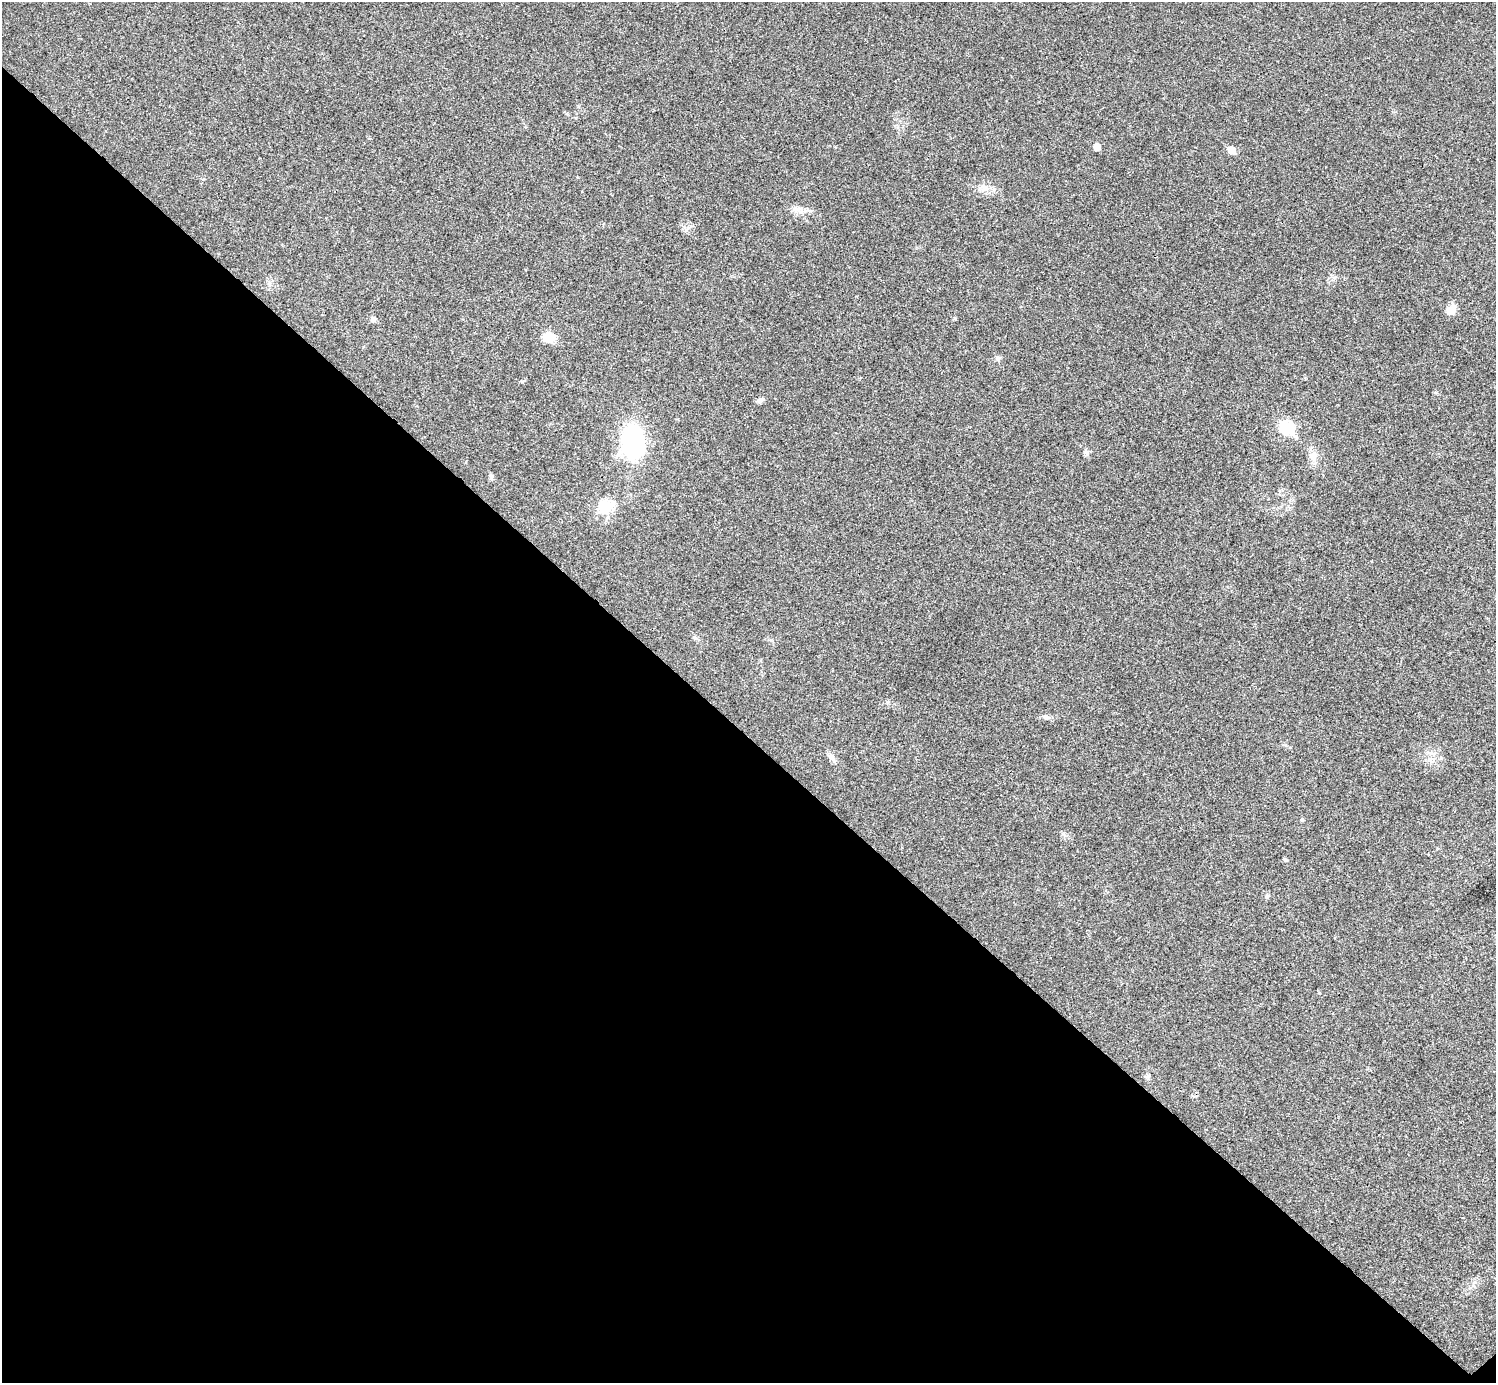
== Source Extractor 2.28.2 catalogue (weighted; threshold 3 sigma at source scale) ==
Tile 14 of 4 x 4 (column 2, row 4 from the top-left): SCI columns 1516-3009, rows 309-1689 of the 5999 x 5999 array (HDU 1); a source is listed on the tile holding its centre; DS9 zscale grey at full resolution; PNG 1498 x 1385 px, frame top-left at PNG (2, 2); no overlay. Shown black and unused: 47% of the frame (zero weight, under 3 of 4 exposures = <1% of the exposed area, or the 3 px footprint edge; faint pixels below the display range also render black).
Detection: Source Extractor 2.28.2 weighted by HDU 2 'WHT'; one run over the whole footprint, this tile lists its part. Background 0.0205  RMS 0.0041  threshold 0.0182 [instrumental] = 3 sigma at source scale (4.5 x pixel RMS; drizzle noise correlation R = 1.50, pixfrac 1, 0.05/0.05 arcsec/px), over >= 5 px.
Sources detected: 24; all 24 listed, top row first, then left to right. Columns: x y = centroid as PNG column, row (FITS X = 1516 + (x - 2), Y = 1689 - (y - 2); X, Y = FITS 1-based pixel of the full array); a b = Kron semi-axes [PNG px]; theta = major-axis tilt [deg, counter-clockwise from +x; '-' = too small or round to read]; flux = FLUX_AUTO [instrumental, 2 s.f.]
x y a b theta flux
1097 147 5 5 - 4.8
1231 150 6 5 - 6.7
985 188 11 10 - 3.1
798 209 13 10 -37 2.8
1452 309 15 10 51 3
954 318 6 3 -71 0.4
373 319 7 7 - 1.3
549 337 12 9 -9 7.1
997 358 8 6 -16 0.95
760 400 11 5 32 1.2
1287 428 7 6 - 48
633 441 32 20 -86 51
1086 452 8 5 -58 0.95
1313 457 13 9 69 2.9
491 476 7 6 - 0.81
605 506 24 15 32 8.9
695 638 7 4 -20 0.7
1046 717 10 6 -22 1.2
1431 753 7 5 41 1.1
832 758 13 6 -55 1.7
1302 820 5 3 - 0.4
1285 860 5 4 - 0.81
1267 896 6 5 - 0.69
1148 1076 8 5 29 0.75
Unlisted compact peaks at least as high as the median listed source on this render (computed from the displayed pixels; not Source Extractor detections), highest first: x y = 1063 834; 1319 993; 686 230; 522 382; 1436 392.